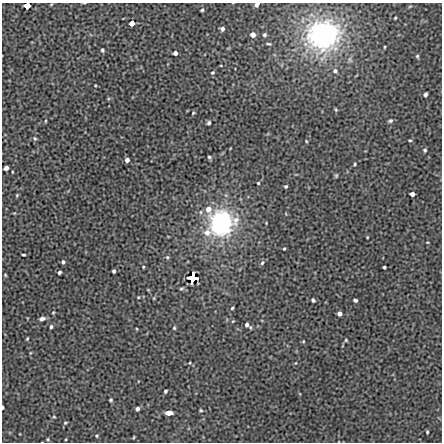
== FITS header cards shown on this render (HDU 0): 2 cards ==
NAXIS1  =                  440 / length of data axis 1
NAXIS2  =                  440 / length of data axis 2

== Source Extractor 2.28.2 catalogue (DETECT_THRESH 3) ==
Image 440 x 440 px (HDU 0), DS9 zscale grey, 1 PNG px = 1 image px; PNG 444 x 444 px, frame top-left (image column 1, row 440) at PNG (2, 3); no overlay
Background 0.0029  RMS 0.046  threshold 0.139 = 3 sigma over >= 5 px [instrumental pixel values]
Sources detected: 87; all 87 listed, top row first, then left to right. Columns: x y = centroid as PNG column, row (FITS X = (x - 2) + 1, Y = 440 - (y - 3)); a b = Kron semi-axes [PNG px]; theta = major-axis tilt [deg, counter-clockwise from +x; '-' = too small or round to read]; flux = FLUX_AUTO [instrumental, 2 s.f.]
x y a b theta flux
257 4 4 3 - 10
51 5 5 3 - 2.4
27 6 5 4 - 75
410 6 6 3 19 3
202 10 4 3 - 4.5
395 18 3 2 - 2.9
132 23 4 4 - 29
222 29 4 4 - 9.1
253 35 5 4 - 16
264 35 3 3 - 4.9
323 35 24 22 13 600
269 44 5 3 - 3.7
384 47 3 2 - 2.5
102 50 4 3 - 4.9
175 53 4 4 - 13
417 56 5 4 - 4.6
335 71 6 6 - 9.3
212 73 5 4 - 4.7
95 85 4 3 - 2.6
425 94 4 4 - 7.9
336 109 5 4 - 3.9
193 113 4 3 - 3.1
45 121 4 3 - 2.7
390 121 6 4 26 6
209 123 4 4 - 6.3
35 138 6 5 - 4.7
410 140 4 3 - 3.6
306 141 3 2 - 2.7
425 150 5 4 - 5.1
209 157 5 4 - 5
127 160 4 4 - 13
355 164 5 4 - 3.7
6 168 4 4 - 15
336 176 5 4 - 3.9
258 183 3 3 - 3.5
286 186 3 3 - 4.9
412 194 4 4 - 18
17 195 4 3 - 3.5
208 209 8 7 - 28
286 214 4 2 - 2
221 223 21 19 47 480
207 232 10 9 - 26
367 237 3 2 - 2.5
427 242 4 2 - 2.4
284 249 3 2 - 3.3
23 255 3 2 - 4.3
167 257 5 5 - 4.5
63 262 4 4 - 6.3
262 263 7 5 70 6
143 267 3 2 - 2.8
384 267 3 3 - 4.3
114 271 4 3 - 7
59 272 4 3 - 7.1
5 275 4 3 - 3
192 278 5 5 - 990
181 289 5 4 - 4.1
138 297 3 3 - 2.5
154 298 4 3 - 2.7
313 300 5 4 - 5.9
355 300 4 3 - 5.8
232 308 3 3 - 3.6
53 312 5 4 - 3.4
339 314 4 4 - 13
42 319 7 4 13 10
233 321 4 3 - 2.5
247 325 6 6 - 9.6
51 327 5 4 - 5.3
174 328 5 4 - 4.1
137 329 3 2 - 2.3
27 338 3 2 - 3.3
346 340 4 3 - 3.4
303 341 4 4 - 2.9
190 363 3 2 - 2.3
296 363 5 3 - 2.3
165 391 4 3 - 5.3
111 400 3 3 - 4.1
3 407 4 2 - 5.6
137 409 4 4 - 10
201 410 4 3 - 3.6
169 413 6 4 4 30
54 417 4 4 - 3
65 423 5 3 - 3.6
427 432 4 3 - 3.9
97 436 4 4 - 3.5
134 437 4 2 - 2.7
48 439 4 3 - 3.4
66 439 4 2 - 2.5
At the frame edge (FLAGS 8, measured only in part): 3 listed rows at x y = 257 4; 27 6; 3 407